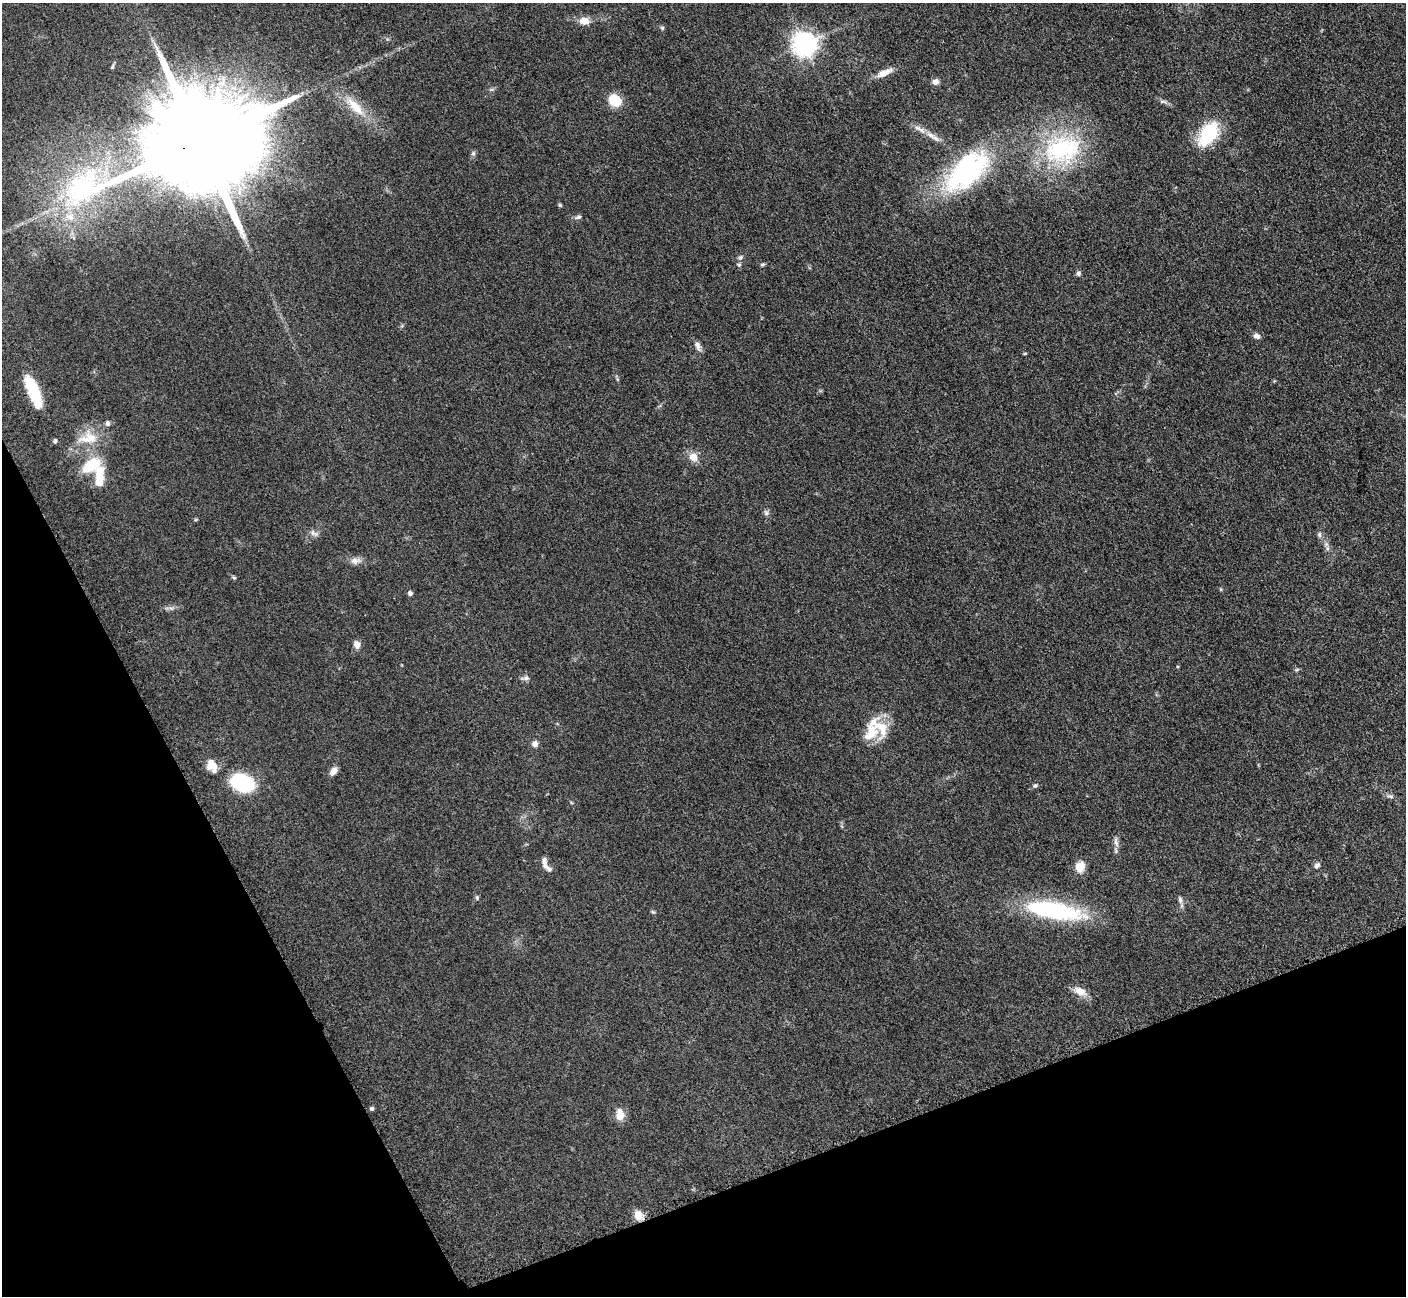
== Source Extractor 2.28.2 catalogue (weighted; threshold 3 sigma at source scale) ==
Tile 14 of 4 x 4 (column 2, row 4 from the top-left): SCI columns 1423-2826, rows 297-1590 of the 5699 x 5661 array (HDU 1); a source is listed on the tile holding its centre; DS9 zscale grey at full resolution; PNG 1408 x 1298 px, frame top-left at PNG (2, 3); no overlay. Shown black and unused: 21% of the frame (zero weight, under 3 of 5 exposures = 4% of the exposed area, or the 3 px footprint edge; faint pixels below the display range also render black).
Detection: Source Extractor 2.28.2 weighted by HDU 2 'WHT'; one run over the whole footprint, this tile lists its part. Background 0.053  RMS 0.0056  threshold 0.0253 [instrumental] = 3 sigma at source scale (4.5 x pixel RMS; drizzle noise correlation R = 1.50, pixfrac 1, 0.05/0.05 arcsec/px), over >= 5 px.
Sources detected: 68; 5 inside a brighter listed object's ellipse — not listed separately; the other 63 listed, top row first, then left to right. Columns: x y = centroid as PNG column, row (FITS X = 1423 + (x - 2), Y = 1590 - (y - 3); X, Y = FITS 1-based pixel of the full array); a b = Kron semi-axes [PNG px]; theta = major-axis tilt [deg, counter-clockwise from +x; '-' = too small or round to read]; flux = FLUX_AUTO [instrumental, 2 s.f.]
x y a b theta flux
584 21 11 8 2 5.8
662 28 6 5 - 0.8
804 44 8 8 - 490
112 67 8 3 71 0.72
884 73 19 7 26 6.4
936 82 6 6 - 3
615 100 13 11 -43 13
1163 102 11 4 -5 1.4
355 107 36 12 -47 15
920 129 19 6 -31 4.2
1208 134 32 19 57 27
199 142 34 23 20 21000
1062 149 55 40 12 70
473 153 7 5 44 1.1
966 171 54 28 43 93
61 198 11 6 58 3.6
560 205 5 4 - 0.7
70 217 14 10 -28 5.7
578 217 9 5 15 1.4
740 257 7 6 - 1.4
762 264 5 5 - 0.88
739 265 6 5 - 1
1079 273 7 6 - 1.3
1257 336 9 6 -16 2
697 345 14 6 -67 2.8
1025 353 5 3 - 0.56
33 391 33 10 -67 24
88 438 31 17 9 15
55 441 6 4 71 1
693 457 11 9 -52 5.3
91 465 22 12 34 19
99 477 25 10 87 13
766 513 8 7 - 1.5
314 533 13 7 -30 2.3
1319 535 7 5 -89 1.3
1327 548 7 4 -72 1.3
355 560 13 9 -1 3.5
234 578 6 4 -51 0.77
1220 589 5 3 - 0.57
410 593 5 4 - 1.8
357 644 9 7 -69 3.1
1178 667 5 3 - 0.58
1296 670 7 4 31 0.77
526 678 7 7 - 1.9
871 733 28 20 62 14
535 744 7 6 - 2.7
212 765 13 12 - 6.9
333 771 8 6 53 3.9
242 783 17 12 -21 51
1035 786 7 5 36 1.1
1390 796 9 5 -10 1.5
1116 842 15 6 -80 2.5
544 861 11 6 -90 2.5
1317 865 9 7 49 1.7
1080 867 10 9 - 7.2
477 897 6 5 - 0.88
1180 900 10 5 -72 1.7
1054 911 68 19 -10 63
653 912 6 4 -40 0.72
1080 991 20 10 -24 5.3
372 1109 5 5 - 1.1
620 1114 14 9 -83 6.1
638 1215 12 10 -73 5.3
Overlapping masked pixels (flux is a lower limit): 1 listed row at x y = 199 142